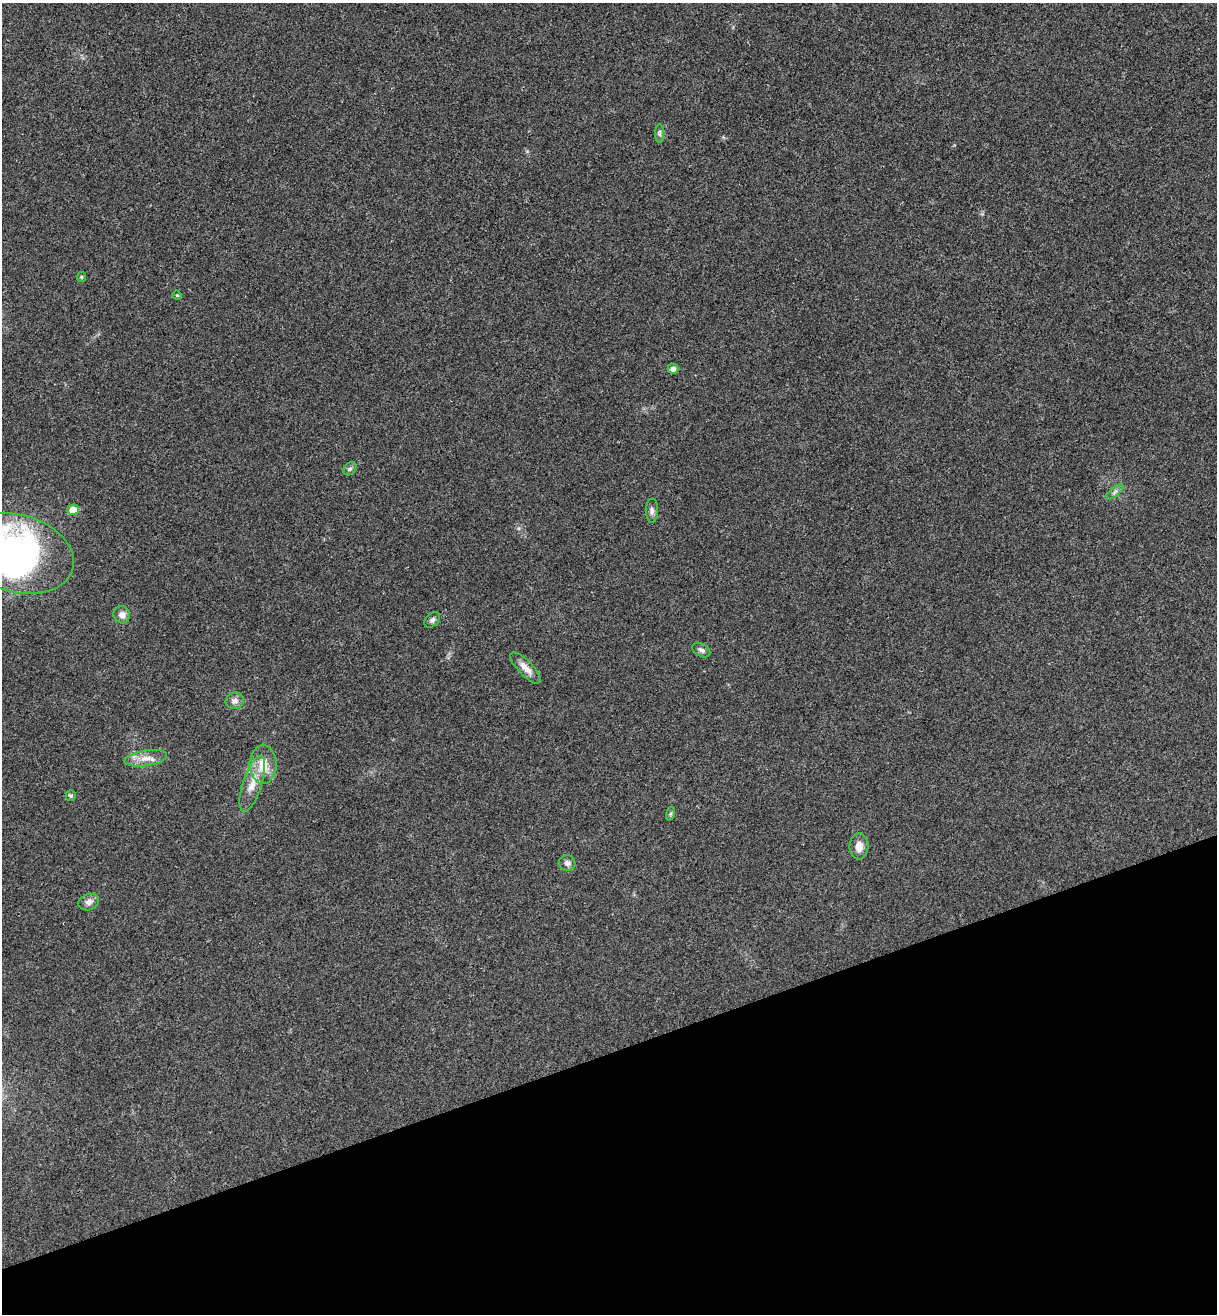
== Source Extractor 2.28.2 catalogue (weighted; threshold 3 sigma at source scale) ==
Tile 14 of 4 x 4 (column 2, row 4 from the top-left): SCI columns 1382-2596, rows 58-1369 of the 5322 x 5365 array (HDU 1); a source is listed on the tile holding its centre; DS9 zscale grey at full resolution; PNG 1219 x 1316 px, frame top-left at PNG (2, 3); each listed source drawn as its Kron ellipse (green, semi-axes under 4 px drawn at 4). Shown black and unused: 20% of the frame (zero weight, under 3 of 4 exposures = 6% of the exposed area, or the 3 px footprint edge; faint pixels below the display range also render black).
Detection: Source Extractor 2.28.2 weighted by HDU 2 'WHT'; one run over the whole footprint, this tile lists its part. Background 0.0194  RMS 0.0064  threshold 0.0286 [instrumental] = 3 sigma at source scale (4.5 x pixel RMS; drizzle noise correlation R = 1.50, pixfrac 1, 0.05/0.05 arcsec/px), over >= 5 px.
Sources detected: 23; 1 inside a brighter object's white glare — neither listed nor drawn; the other 22 listed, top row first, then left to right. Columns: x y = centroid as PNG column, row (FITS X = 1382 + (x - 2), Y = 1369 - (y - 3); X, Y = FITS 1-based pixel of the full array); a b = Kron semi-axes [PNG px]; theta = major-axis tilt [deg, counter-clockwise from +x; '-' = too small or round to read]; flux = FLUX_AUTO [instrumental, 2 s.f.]
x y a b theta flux
660 134 9 4 -90 1.4
81 277 5 4 - 0.7
177 295 5 4 - 0.63
673 369 5 5 - 2.8
350 469 7 5 44 1.4
1115 492 11 3 40 1.5
73 510 6 5 - 8.9
652 511 12 6 89 2.2
18 554 57 38 -16 210
122 615 8 8 - 3.3
432 620 9 6 44 1.8
701 650 10 6 -30 1.8
525 668 20 7 -46 5.6
235 701 9 8 - 3
146 758 21 7 9 6.7
263 765 19 13 90 11
252 784 29 9 72 10
71 795 5 5 - 1.2
670 814 7 4 71 1.1
859 846 13 9 87 5.5
567 863 8 8 - 2.3
89 902 10 8 20 3.3
Isophote crosses this tile's border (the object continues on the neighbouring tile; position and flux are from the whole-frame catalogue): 1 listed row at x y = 18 554